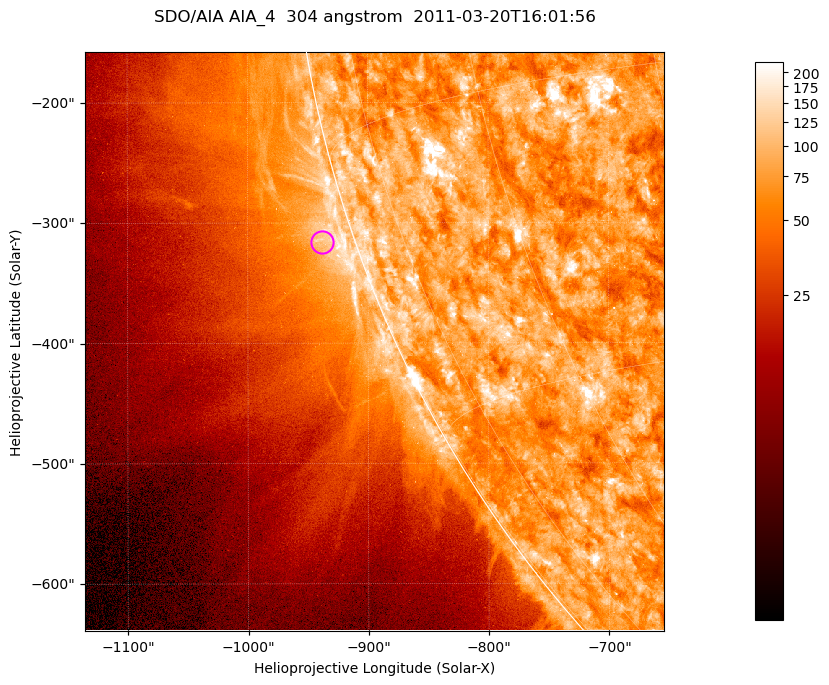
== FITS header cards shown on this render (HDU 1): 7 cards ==
TELESCOP= 'SDO/AIA '           / For AIA: SDO/AIA
INSTRUME= 'AIA_4   '           / For AIA: AIA_ATA1, AIA_ATA2, AIA_ATA3 or AIA_AT
WAVELNTH=                  304 / [angstrom] Wavelength
WAVEUNIT= 'angstrom'           / Wavelength unit: angstrom
DATE-OBS= '2011-03-20T16:01:56.123' / [ISO] Date when observation started; ISO 8
CTYPE1  = 'HPLN-TAN'           / CTYPE1; Typically HPLN
CTYPE2  = 'HPLT-TAN'           / CTYPE2; Typically HPLT

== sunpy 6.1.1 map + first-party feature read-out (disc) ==
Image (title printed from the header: SDO/AIA AIA_4  304 angstrom  2011-03-20T16:01:56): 802 x 802 px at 0.6 arcsec/px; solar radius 964 arcsec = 1606 px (partial field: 3.5% of the solar disc is inside the frame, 44% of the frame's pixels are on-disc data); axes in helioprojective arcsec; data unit not stated in the header (colour bar unlabelled)
Orientation: roll -0.132 deg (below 1 deg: not rotated)
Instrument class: DISC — disc imager (sunpy class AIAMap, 304 A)
Bright regions (active regions / flare kernels): reference = the on-disc median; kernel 7 px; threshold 5 sigma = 127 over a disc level ~76.3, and >= 1.15x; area >= 643 px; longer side >= 10 px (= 6 arcsec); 0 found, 0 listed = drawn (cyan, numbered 1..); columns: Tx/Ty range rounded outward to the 2 arcsec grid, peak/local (2 s.f.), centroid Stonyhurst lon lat
Off-limb structures (1.02-1.3 R_sun): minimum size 321 px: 4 found; the strongest spans PA ~105..110 deg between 1.02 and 1.04 R_sun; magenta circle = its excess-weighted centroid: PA ~110 deg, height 1.03 R_sun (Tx ~-938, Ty ~-316 arcsec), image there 1.8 x the reference